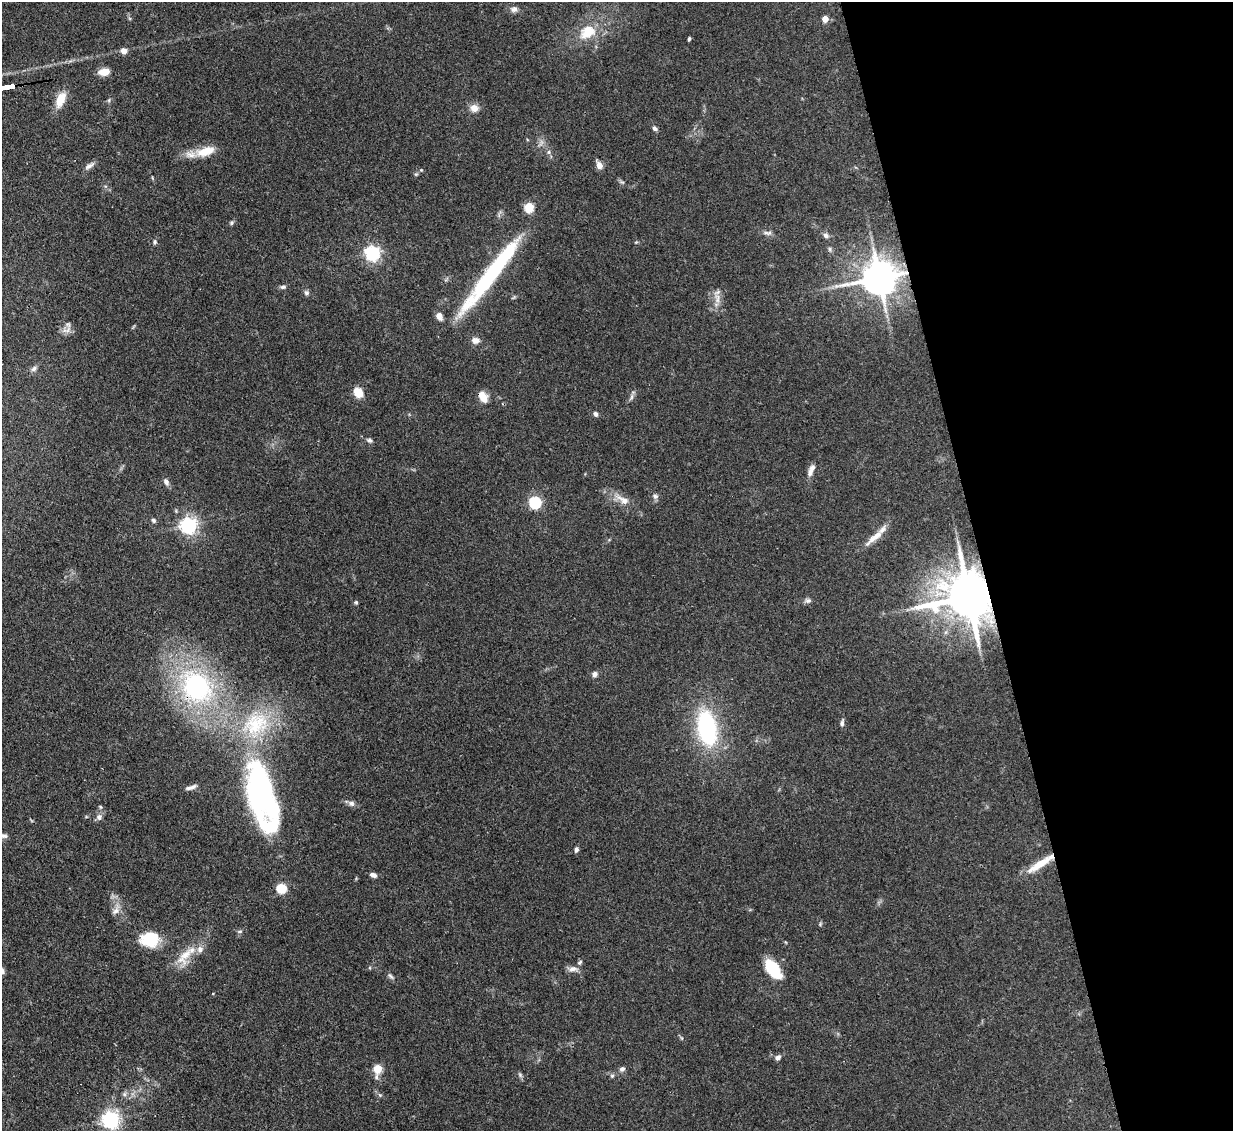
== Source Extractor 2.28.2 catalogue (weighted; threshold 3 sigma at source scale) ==
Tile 12 of 4 x 4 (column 4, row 3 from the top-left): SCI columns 3771-5001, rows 1347-2475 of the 5079 x 5065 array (HDU 1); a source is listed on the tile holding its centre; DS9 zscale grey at full resolution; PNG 1235 x 1133 px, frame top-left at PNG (2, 2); no overlay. Shown black and unused: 20% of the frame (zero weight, under 3 of 4 exposures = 9% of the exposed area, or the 3 px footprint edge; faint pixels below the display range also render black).
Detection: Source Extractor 2.28.2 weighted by HDU 2 'WHT'; one run over the whole footprint, this tile lists its part. Background 0.125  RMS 0.0049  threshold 0.0222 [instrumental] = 3 sigma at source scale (4.5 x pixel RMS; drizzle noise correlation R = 1.50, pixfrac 1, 0.05/0.05 arcsec/px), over >= 5 px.
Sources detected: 85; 3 inside a brighter object's white glare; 1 long thin detection or spike segment (spike, bleed or trail) — not listed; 4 inside a brighter listed object's ellipse — not listed separately; the other 77 listed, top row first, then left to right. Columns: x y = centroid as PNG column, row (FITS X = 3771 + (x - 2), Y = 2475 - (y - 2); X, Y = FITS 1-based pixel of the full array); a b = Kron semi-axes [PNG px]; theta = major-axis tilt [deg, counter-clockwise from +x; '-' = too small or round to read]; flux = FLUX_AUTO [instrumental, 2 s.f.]
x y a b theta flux
514 9 10 8 1 2.1
825 19 4 4 - 7
587 32 26 18 31 14
689 39 4 3 - 0.72
124 51 5 4 - 5.8
104 72 12 7 7 5.5
60 99 17 9 68 8.6
474 108 9 8 - 4.1
655 128 6 5 - 1.3
205 151 27 11 15 11
549 152 6 5 - 1.1
599 165 7 6 - 4
89 166 14 5 34 2.1
416 174 5 4 - 0.69
529 207 5 5 - 30
231 223 6 4 71 0.79
767 233 13 5 -2 1.7
826 235 8 6 -26 1.7
154 242 6 6 - 1
830 249 7 5 -83 0.96
372 253 6 6 - 140
879 278 11 10 - 1300
283 287 7 6 - 1.2
306 293 7 6 - 1.1
717 298 17 7 -81 3.9
439 316 9 7 -64 2.6
66 330 14 7 18 2.8
476 340 10 8 -2 2.7
34 369 8 6 41 1.4
358 392 10 8 -52 7.6
483 397 13 8 -60 6.2
631 397 11 5 67 1.4
596 414 6 5 - 1.4
369 440 7 6 - 1.1
810 473 9 7 83 2.1
166 482 10 6 -61 1.8
655 496 8 6 -25 1.5
623 500 20 8 -30 5.9
535 502 6 5 - 65
153 520 6 5 - 0.99
188 525 6 6 - 180
875 537 31 8 39 6.4
969 597 15 13 7 2700
808 600 9 7 -3 1.5
356 602 5 4 - 0.68
595 674 7 6 - 1.8
196 687 32 26 -53 79
842 723 9 5 78 1.3
256 724 43 34 32 43
707 728 30 16 -80 64
191 787 15 5 17 2
260 789 55 25 -86 130
351 803 8 7 - 1.6
99 817 8 7 - 2.1
4 836 8 6 -7 1.3
576 849 7 5 74 1.2
1040 864 39 8 33 10
373 875 8 5 -17 1.8
281 888 5 5 - 29
115 911 12 8 54 2.9
820 924 6 4 50 0.65
240 931 7 4 1 0.72
150 940 21 16 4 17
184 956 30 14 54 10
580 962 7 6 - 0.99
573 969 14 6 2 2.6
773 969 23 12 -53 16
2 971 7 6 - 1.8
390 976 10 5 -55 1.2
778 1057 7 5 35 1.7
377 1069 6 5 - 19
622 1069 8 6 27 1.5
520 1075 7 4 -46 0.93
612 1076 6 5 - 0.87
124 1094 6 6 - 1.2
380 1095 6 4 -45 0.83
110 1120 6 6 - 210
Overlapping masked pixels (flux is a lower limit): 4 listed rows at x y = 879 278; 969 597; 196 687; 1040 864
Isophote crosses this tile's border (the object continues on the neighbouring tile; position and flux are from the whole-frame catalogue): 1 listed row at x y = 2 971